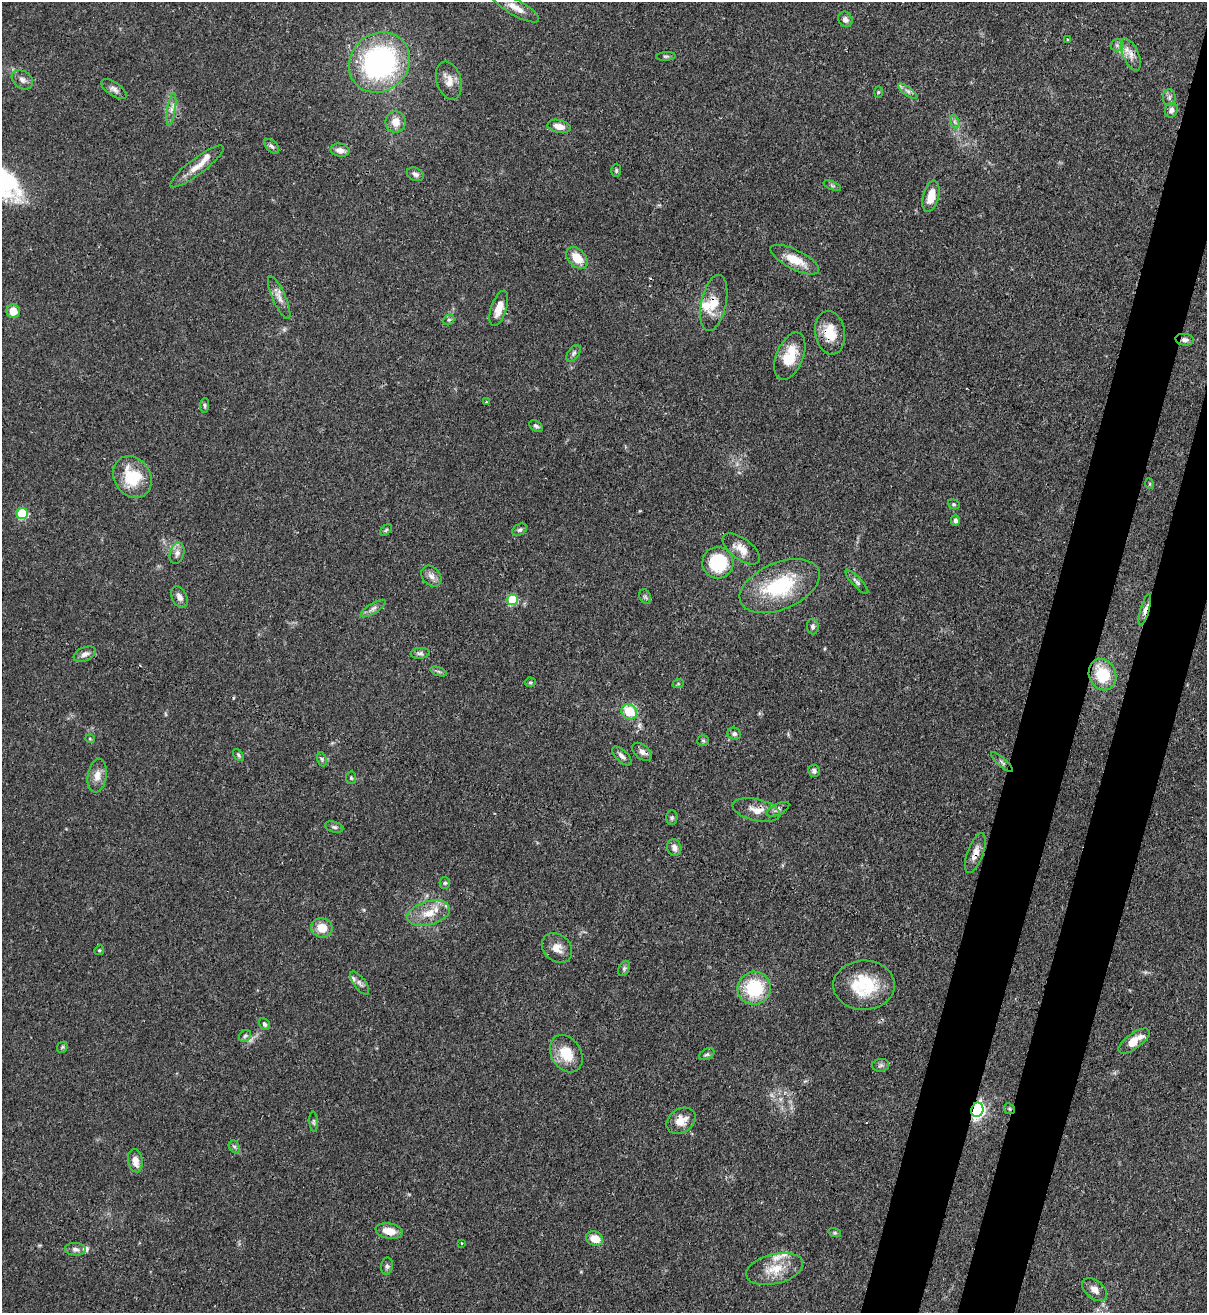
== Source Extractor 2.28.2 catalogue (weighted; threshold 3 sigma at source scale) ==
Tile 10 of 4 x 4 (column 2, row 3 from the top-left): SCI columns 1423-2627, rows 1341-2651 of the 5382 x 5303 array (HDU 1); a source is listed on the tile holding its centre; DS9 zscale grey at full resolution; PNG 1209 x 1315 px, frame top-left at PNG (2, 2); each listed source drawn as its Kron ellipse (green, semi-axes under 4 px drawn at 4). Shown black and unused: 7% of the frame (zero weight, under 3 of 4 exposures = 7% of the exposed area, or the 3 px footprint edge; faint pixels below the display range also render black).
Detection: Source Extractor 2.28.2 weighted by HDU 2 'WHT'; one run over the whole footprint, this tile lists its part. Background 0.0772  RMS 0.0038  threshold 0.0173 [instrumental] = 3 sigma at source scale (4.5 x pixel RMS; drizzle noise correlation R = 1.50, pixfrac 1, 0.05/0.05 arcsec/px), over >= 5 px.
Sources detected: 120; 2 cosmic-ray / hot-pixel residue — neither listed nor drawn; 6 inside a brighter listed object's ellipse — not listed separately; the other 112 listed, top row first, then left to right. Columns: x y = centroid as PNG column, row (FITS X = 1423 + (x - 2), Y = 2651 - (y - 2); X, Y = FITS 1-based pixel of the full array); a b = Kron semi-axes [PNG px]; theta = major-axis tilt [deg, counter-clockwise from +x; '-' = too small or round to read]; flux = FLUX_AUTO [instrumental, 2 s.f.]
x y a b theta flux
516 8 26 8 -30 4.4
845 19 8 6 -59 1.6
1068 40 3 3 - 0.48
1117 45 6 6 - 1.1
1131 54 17 7 -67 3.3
666 56 10 4 4 0.67
379 62 32 28 41 80
22 80 11 8 -33 1.9
449 81 19 12 -72 4.3
114 89 14 7 -35 1.8
908 91 11 3 -35 1.1
878 92 6 4 89 0.44
1169 98 8 6 90 1.1
171 109 16 4 81 1.9
1171 110 7 6 - 1.5
395 122 10 10 - 4.2
955 122 7 4 -71 0.97
559 126 12 6 -12 3.2
272 146 9 5 -43 1.1
340 150 9 6 -11 2.6
197 166 33 8 37 5.6
616 170 7 5 89 0.66
415 174 9 6 -24 1.4
832 186 9 3 -21 0.55
931 196 16 7 76 6.2
577 258 13 8 -45 7.4
795 260 27 9 -27 7.8
279 298 23 6 -66 3
714 303 29 12 78 7.3
499 308 18 8 72 5.2
13 311 7 6 - 5.4
449 320 6 5 - 0.66
830 333 22 15 -81 8.6
1185 340 9 6 -7 1.4
573 353 9 5 54 1.1
790 356 25 13 68 10
486 402 4 3 - 0.44
205 405 7 4 88 0.72
536 426 7 5 -35 0.99
132 477 22 18 -56 15
1150 484 5 3 - 0.37
954 504 6 4 -20 0.53
22 514 5 5 - 26
955 520 5 4 - 1
386 530 7 4 45 0.51
520 530 8 5 30 0.87
741 549 22 10 -36 4.8
177 553 11 7 72 2
718 563 16 15 - 21
431 576 11 8 -49 2.2
857 582 16 4 -47 1.4
780 586 42 23 23 29
179 597 11 7 -63 2.1
645 597 7 5 -68 0.85
512 600 5 5 - 23
373 609 14 5 32 1.6
1145 610 16 4 74 1.9
813 627 8 6 -87 1.1
420 653 9 5 4 1
85 654 11 6 23 1.9
439 671 8 4 -19 0.76
1102 675 16 13 -68 16
530 682 5 5 - 0.54
678 684 6 3 19 0.43
629 712 8 7 - 11
734 734 7 6 - 1.2
90 739 5 3 - 0.35
703 741 6 5 - 0.65
642 752 11 7 -39 1.9
238 755 7 4 -50 0.64
622 756 12 5 -44 1.6
322 759 7 4 -74 0.69
1002 762 14 4 -43 1.1
814 771 6 6 - 1.1
97 776 17 9 81 3.7
351 778 6 5 - 0.64
778 809 12 5 26 1.3
756 810 24 10 -13 5.1
672 818 7 5 88 0.83
334 827 9 5 -15 1
674 848 8 7 - 2.2
975 853 21 8 70 3.5
445 883 6 5 - 0.72
429 913 22 11 15 7.3
322 928 11 9 -12 6.2
557 948 17 13 -43 4.2
99 950 5 4 - 0.5
624 969 8 5 64 0.8
360 983 14 5 -53 1.4
864 985 31 24 1 19
754 988 16 16 - 22
265 1024 6 5 - 0.87
245 1036 7 5 44 0.75
1134 1041 18 7 36 6.5
62 1047 6 5 - 0.56
566 1054 20 15 -58 9.4
707 1054 8 5 28 0.83
880 1065 8 6 4 1
1009 1109 6 5 - 0.59
977 1110 7 6 - 100
681 1121 16 11 35 4.8
314 1122 10 4 -86 0.72
234 1147 7 5 -58 0.82
135 1161 12 7 -80 3.8
389 1231 13 7 -11 5.1
835 1233 6 4 -18 0.61
595 1238 9 7 -21 5.9
462 1243 3 3 - 0.34
75 1249 10 6 -4 1.6
387 1266 8 5 82 1.1
775 1269 29 15 14 9.3
1094 1290 14 9 -41 2.7
Overlapping masked pixels (flux is a lower limit): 8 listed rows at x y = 714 303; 830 333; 1185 340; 1145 610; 756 810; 975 853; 1009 1109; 977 1110